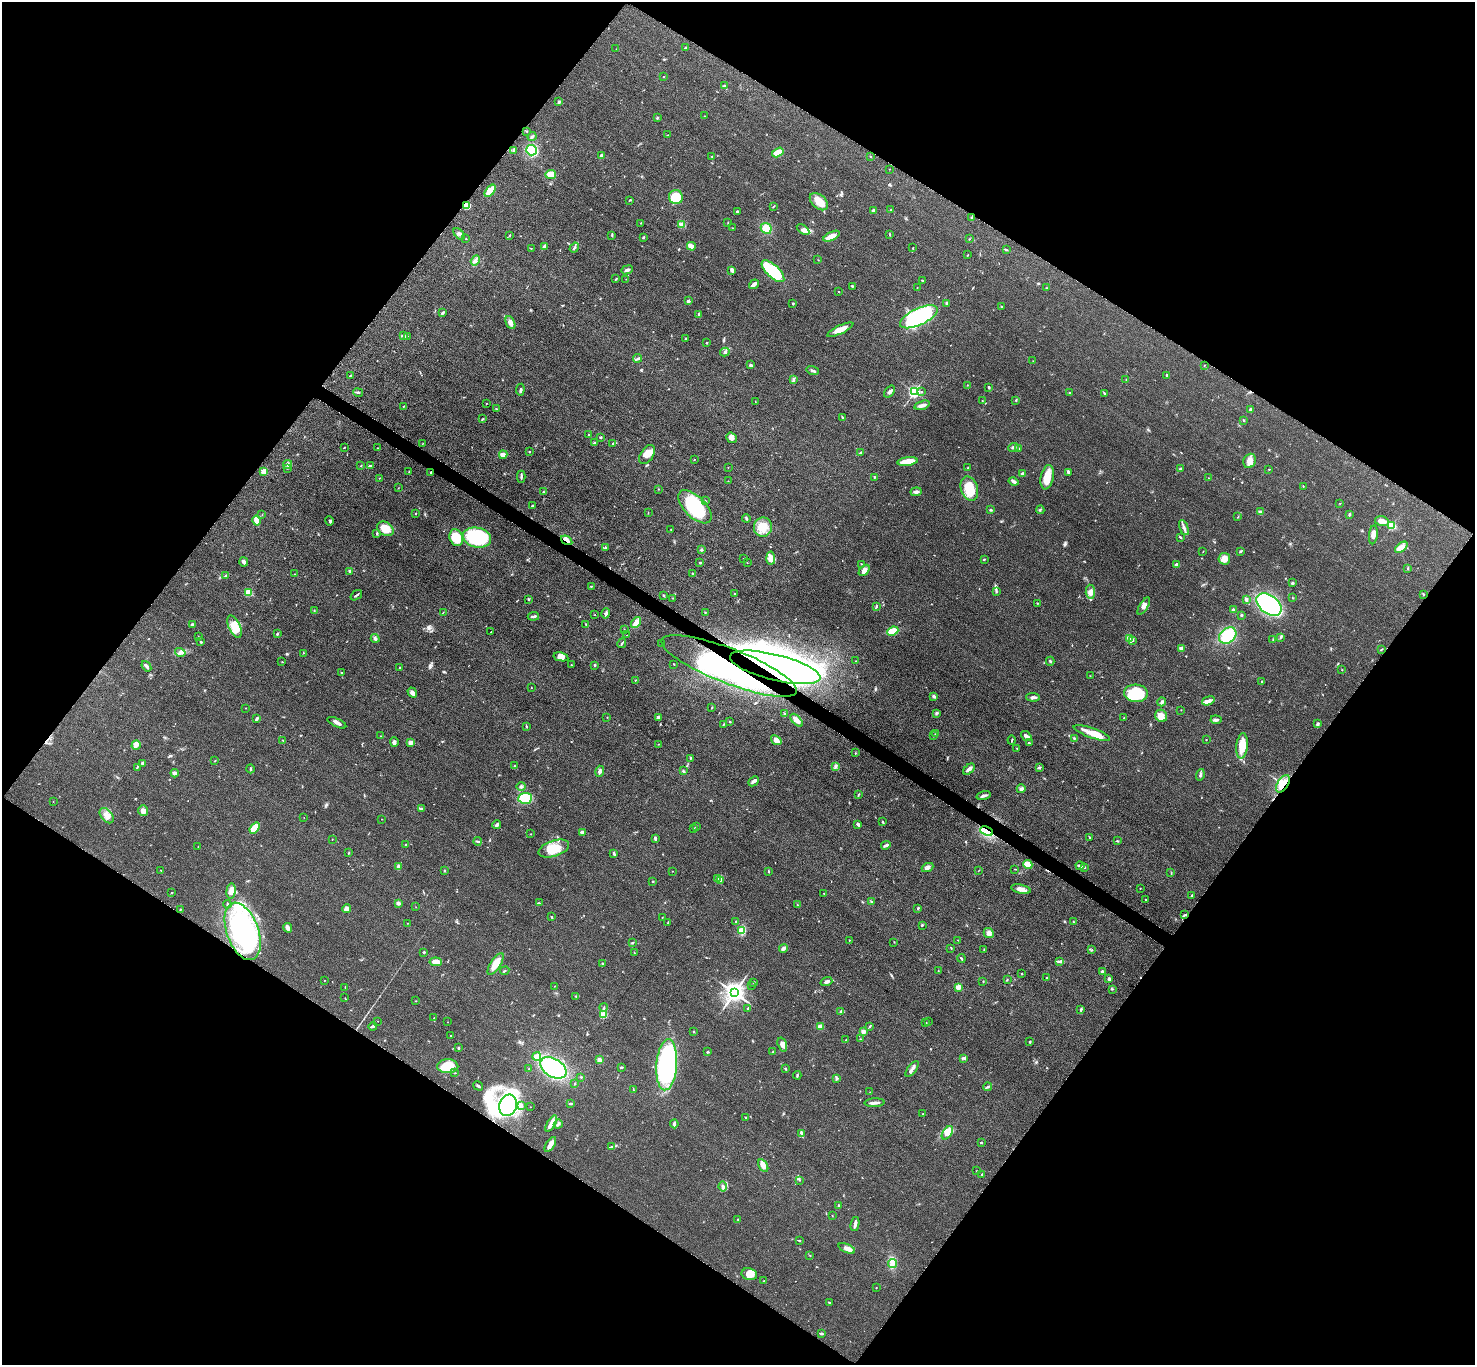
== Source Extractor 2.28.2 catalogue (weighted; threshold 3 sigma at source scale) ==
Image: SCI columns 14-5904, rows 163-5614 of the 5913 x 5919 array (HDU 1 of 3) = the unmasked area's bounding box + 8 px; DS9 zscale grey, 4 x 4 block average (1 PNG px = mean of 4 x 4 image px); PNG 1477 x 1367 px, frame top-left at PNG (2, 2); each listed source drawn as its Kron ellipse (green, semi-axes under 4 px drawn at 4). Shown black and unused: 49% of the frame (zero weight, under 3 of 5 exposures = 1% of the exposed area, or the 3 px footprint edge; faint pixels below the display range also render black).
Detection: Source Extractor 2.28.2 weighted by HDU 2 'WHT'. Background 0.0536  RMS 0.0058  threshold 0.0259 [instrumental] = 3 sigma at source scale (4.5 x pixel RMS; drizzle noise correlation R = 1.50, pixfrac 1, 0.05/0.05 arcsec/px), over >= 5 px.
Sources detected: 571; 4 inside a brighter object's white glare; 1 cosmic-ray / hot-pixel residue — neither listed nor drawn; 5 coinciding with a brighter row at this scale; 27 inside a brighter listed object's ellipse — not listed separately; of the other 534, all 500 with FLUX_AUTO >= 0.866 (the completeness limit of this list) listed and drawn (34 fainter detections not listed), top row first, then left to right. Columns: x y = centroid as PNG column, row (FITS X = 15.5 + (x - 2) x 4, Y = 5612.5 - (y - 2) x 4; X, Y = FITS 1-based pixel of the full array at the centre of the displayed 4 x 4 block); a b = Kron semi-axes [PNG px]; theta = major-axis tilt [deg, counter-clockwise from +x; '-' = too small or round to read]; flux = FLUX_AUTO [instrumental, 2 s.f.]
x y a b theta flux
685 48 3 2 - 1.9
616 49 2 2 - 0.91
664 77 2 2 - 1.8
725 86 4 3 - 5.4
559 102 2 2 - 6.7
705 116 2 2 - 1.4
657 118 3 2 - 3
527 131 2 2 - 1.8
667 135 3 2 - 1.6
532 136 4 2 - 4.9
532 150 5 5 - 130
513 151 4 2 - 3.6
778 152 6 3 31 44
601 155 3 2 - 6.6
712 156 2 2 - 1.9
870 156 2 2 - 1.7
889 169 2 2 - 0.99
551 174 5 4 - 30
490 191 7 3 51 69
676 197 7 7 - 71
630 200 4 2 - 2.6
819 202 10 6 -41 37
467 205 4 4 - 50
773 206 3 2 - 2.2
873 210 4 2 - 4.7
891 210 2 2 - 1.1
737 211 2 2 - 4
972 218 3 2 - 4.7
641 223 2 2 - 1.1
728 223 2 2 - 1.6
682 224 4 3 - 7.6
732 228 2 2 - 1.3
766 228 6 5 - 36
803 230 7 4 -35 14
459 234 7 3 -45 10
890 234 3 2 - 2.9
510 235 3 2 - 1.8
612 235 3 2 - 2.8
831 236 9 4 26 28
643 237 3 2 - 3.7
466 239 2 2 - 1.2
969 239 2 2 - 1.5
544 246 3 2 - 5.6
691 246 4 3 - 29
531 248 2 2 - 1.2
574 248 5 2 - 6.6
913 248 2 2 - 1.8
1006 250 3 2 - 2.8
968 255 2 2 - 1.8
475 260 5 3 - 9.9
818 260 2 2 - 1
627 270 6 3 22 7.8
732 270 3 3 - 9.6
773 271 14 6 -44 260
616 279 4 2 - 2.5
626 279 2 2 - 0.88
922 281 2 2 - 2
754 284 5 2 - 16
852 286 3 2 - 3
917 287 2 2 - 0.87
1046 288 2 2 - 2.3
839 292 2 2 - 1.8
688 301 2 2 - 9.5
793 303 2 2 - 3.4
946 303 3 2 - 5.8
1002 307 2 2 - 1.8
442 313 3 2 - 8.8
699 314 3 2 - 5.8
919 317 20 8 25 460
510 323 7 4 -63 15
840 330 14 4 25 30
404 336 4 2 - 4.6
408 336 2 2 - 0.91
686 338 2 2 - 1.8
707 343 2 2 - 3
725 352 5 3 - 7
638 358 4 2 - 4.7
1033 361 2 2 - 0.99
751 365 3 2 - 7.1
1204 365 2 2 - 1.6
813 371 6 2 -17 7
1167 375 3 2 - 4.1
350 376 3 2 - 3.6
793 379 4 2 - 6.6
1126 379 2 2 - 0.98
967 385 2 2 - 1.2
989 387 3 2 - 4
520 390 6 2 83 5.8
358 392 5 2 - 5.1
889 392 7 3 50 12
914 392 3 2 - 410
921 392 2 2 - 2.4
1070 393 2 2 - 2.1
1105 393 2 2 - 2.4
1015 400 2 2 - 1.9
755 401 2 2 - 1
982 401 2 2 - 0.98
486 403 2 2 - 1.4
922 405 8 3 17 18
403 406 2 2 - 1.6
496 409 3 2 - 1.7
1251 410 3 3 - 8.7
842 417 3 2 - 2.6
483 419 2 2 - 1.8
1243 420 2 2 - 1.7
589 434 2 2 - 2.9
600 437 2 2 - 5
731 438 5 5 - 17
423 443 2 2 - 1.2
594 443 3 2 - 2.7
613 444 3 2 - 4.8
1013 447 6 3 22 7.2
344 448 2 2 - 1.9
377 448 2 2 - 1.6
1019 448 3 2 - 2.7
529 452 2 2 - 2.2
860 453 3 2 - 3.9
647 454 11 6 56 30
503 455 4 3 - 21
694 459 2 2 - 1.6
908 461 10 3 7 74
1250 461 7 6 - 26
288 464 4 4 - 9.3
361 466 2 2 - 1.2
370 466 3 2 - 3.9
728 467 2 2 - 1.1
287 468 3 2 - 3.6
968 468 4 2 - 2.3
1180 469 3 2 - 4.2
1269 469 2 2 - 1.3
263 471 2 2 - 48
409 472 2 2 - 1.2
431 472 2 2 - 2.7
1068 472 3 3 - 8.5
1022 474 3 2 - 3.7
521 477 6 2 89 6.6
874 477 3 2 - 2.4
1047 477 12 6 77 49
379 478 2 2 - 1.2
1209 478 2 2 - 1.1
728 481 2 2 - 1.1
1014 481 5 3 - 9.7
1303 486 2 2 - 1.4
398 488 2 2 - 1.4
658 489 2 2 - 1.4
969 489 12 8 -72 89
543 492 3 2 - 2.2
916 492 5 3 - 12
705 501 2 2 - 1.9
1340 503 2 2 - 0.95
532 505 3 2 - 2.9
695 507 21 10 -45 220
991 510 3 2 - 4.5
1040 510 4 2 - 3.7
1260 512 3 2 - 7.4
648 513 3 2 - 1.4
416 514 2 2 - 2
1349 514 3 2 - 3.8
262 515 2 2 - 1.1
1238 517 2 2 - 1.5
746 518 4 2 - 4
256 520 5 2 - 65
330 521 5 2 - 4.5
1382 521 7 4 -14 31
1392 526 3 2 - 110
763 527 9 9 - 47
1184 528 8 3 -68 11
385 529 9 6 -31 65
671 529 2 2 - 1.2
377 534 3 2 - 2.6
1373 535 9 3 83 16
477 537 14 10 -13 400
1180 537 2 2 - 3
456 538 9 6 -73 83
567 540 6 2 -35 13
606 547 3 2 - 2.2
1401 547 7 4 39 35
701 549 3 2 - 4.1
1203 551 2 2 - 1.3
1240 551 3 2 - 4.3
771 558 6 4 -86 32
743 559 2 2 - 1.9
984 559 2 2 - 2.6
1224 559 6 6 - 25
244 562 4 3 - 10
700 563 2 2 - 3.1
747 563 2 2 - 1.4
861 564 3 2 - 2.4
1176 564 3 2 - 4.8
1408 568 3 2 - 2.1
864 570 6 4 47 16
350 572 3 2 - 9.1
692 573 2 2 - 1.8
295 574 2 2 - 1.1
225 576 4 2 - 3
1292 583 4 2 - 4.1
591 586 2 2 - 2.1
996 591 2 2 - 1.3
1090 592 7 4 -85 16
248 593 2 2 - 130
734 594 2 2 - 1.5
1423 594 2 2 - 1.3
356 595 6 2 36 5.2
663 595 3 2 - 2.7
673 598 2 2 - 0.99
1292 598 2 2 - 1.6
1246 599 4 2 - 4.6
528 600 2 2 - 1.7
1037 603 2 2 - 2
1269 604 14 9 -36 500
1144 606 10 3 59 16
876 607 4 2 - 3.7
1233 610 3 2 - 4.2
314 611 2 2 - 1.5
443 612 3 2 - 1.2
705 612 3 2 - 2.2
606 613 5 4 - 8
595 615 2 2 - 1.1
1241 615 2 2 - 2.9
533 616 5 2 - 6
636 623 6 3 54 35
192 625 3 2 - 9
586 625 2 2 - 0.94
234 627 12 6 -65 56
624 629 2 2 - 0.92
893 631 6 4 22 53
491 632 2 2 - 1.1
277 634 3 2 - 3.5
627 635 2 2 - 1
198 636 2 2 - 1.2
1228 636 9 7 39 110
1281 637 2 2 - 2.3
375 638 4 3 - 6
1130 638 3 3 - 6.6
1273 639 2 2 - 1.3
1133 640 3 2 - 3.5
201 642 3 2 - 3.4
622 643 5 2 - 4
661 644 2 2 - 0.95
1181 648 4 2 - 7.8
1381 649 3 2 - 2.1
180 652 5 4 - 11
303 653 2 2 - 1.3
561 657 7 4 -13 17
856 661 2 2 - 1.1
1050 661 4 2 - 4.1
282 662 2 2 - 1.5
674 664 2 2 - 1.5
571 665 2 2 - 1.9
594 665 3 2 - 3.4
146 666 6 2 -50 10
729 666 72 17 -21 1000
775 667 46 13 -14 4800
399 668 2 2 - 2.4
1342 670 2 2 - 1.1
341 672 2 2 - 2.1
1090 676 2 2 - 0.9
635 680 2 2 - 1.7
1262 682 2 2 - 1.9
531 688 2 2 - 0.96
412 692 5 4 - 11
1136 693 12 8 -3 140
934 696 3 2 - 7.7
1033 697 7 2 -2 7.8
1208 701 6 3 18 18
1162 702 4 3 - 6.9
246 708 2 2 - 0.87
712 708 3 2 - 2
1181 710 2 2 - 1.1
936 713 3 2 - 4
784 714 3 2 - 3.1
1161 716 6 5 - 19
607 717 2 2 - 1.2
658 717 4 3 - 12
1124 718 2 2 - 2.3
257 719 4 2 - 6.4
797 720 8 3 -46 17
1216 720 5 3 - 7.7
730 722 3 2 - 2.4
337 723 10 3 -25 14
1318 723 2 2 - 3.9
723 724 3 2 - 2.4
526 726 3 2 - 2.8
1092 733 19 5 -19 47
935 734 2 2 - 1.5
933 735 2 2 - 1.6
381 736 2 2 - 0.92
1026 736 6 2 -38 15
1074 738 2 2 - 3.2
283 740 2 2 - 1.2
776 740 6 3 -38 30
1012 740 4 2 - 2.6
1206 740 2 2 - 1.2
394 742 5 3 - 9.8
411 743 4 3 - 15
1029 743 3 2 - 3.4
658 744 2 2 - 1.1
136 745 5 4 - 11
1242 746 12 5 84 66
1017 748 2 2 - 1.7
855 753 2 2 - 2.3
690 758 2 2 - 1.6
215 761 2 2 - 1.8
142 763 3 3 - 5.5
514 766 2 2 - 1.3
835 766 3 3 - 6.3
137 767 3 2 - 2.8
1039 768 3 2 - 4.3
251 769 4 2 - 3.9
969 769 7 3 44 20
600 771 6 3 75 11
683 771 3 2 - 4
175 773 4 3 - 8.4
1200 775 6 3 74 7.1
753 781 6 3 42 9.3
1283 784 10 5 56 54
521 786 4 3 - 6
1021 789 4 2 - 10
858 795 3 2 - 2.5
984 795 7 2 16 9.4
525 798 7 5 5 94
53 801 2 2 - 1.1
421 809 3 2 - 4.6
143 811 5 4 - 17
107 816 9 5 -50 21
304 818 2 2 - 1.1
381 819 2 2 - 1.2
883 822 2 2 - 5.1
858 824 4 2 - 6.8
497 825 4 3 - 8.9
696 827 3 2 - 2.8
255 828 6 4 52 38
694 828 2 2 - 1.1
987 831 7 3 -22 21
582 832 3 2 - 12
531 834 2 2 - 1.3
1089 837 2 2 - 2
655 838 3 2 - 5.8
332 839 2 2 - 1
478 841 4 2 - 4.4
1117 841 4 2 - 2.9
405 844 2 2 - 1.7
886 845 5 2 - 10
198 846 2 2 - 1.3
554 849 16 8 19 68
349 853 2 2 - 1.5
614 854 3 2 - 5.9
1028 864 4 3 - 45
1080 866 4 3 - 8.7
398 867 3 2 - 13
1084 867 2 2 - 1.9
928 868 6 2 26 8.2
1015 869 2 2 - 1.6
161 870 2 2 - 1.1
979 870 2 2 - 1.2
444 871 2 2 - 2.4
672 871 2 2 - 0.89
768 871 4 2 - 2.1
1171 873 2 2 - 1.2
718 879 2 2 - 3
653 881 2 2 - 2.2
720 881 2 2 - 2.5
1140 888 2 2 - 1.3
1021 889 10 4 -13 19
231 891 7 4 83 33
171 893 2 2 - 2.7
824 893 2 2 - 1.7
1192 895 2 2 - 2.2
1146 900 2 2 - 1.9
871 902 3 2 - 4.4
398 903 2 2 - 31
539 903 3 2 - 3.2
227 904 4 2 - 4.2
797 905 2 2 - 2.5
416 907 2 2 - 0.94
918 908 3 2 - 3.8
180 909 2 2 - 1.6
347 909 4 4 - 13
1185 915 4 2 - 3.7
551 917 3 2 - 2.6
662 917 2 2 - 1.1
735 921 2 2 - 1.2
668 922 3 2 - 1.9
1073 922 2 2 - 1.5
407 923 2 2 - 1.1
922 925 3 2 - 2.7
288 928 5 3 - 12
741 930 3 3 - 52
243 931 30 16 -70 540
989 933 5 4 - 14
849 940 2 2 - 1.2
958 940 2 2 - 1.1
894 942 2 2 - 1.8
632 943 3 2 - 2.2
783 948 4 3 - 8.4
951 948 3 2 - 2.3
984 950 3 2 - 2.4
1092 950 2 2 - 1.9
424 952 2 2 - 3.1
634 953 2 2 - 1.5
961 958 4 2 - 3.8
1060 961 3 2 - 2.2
436 962 6 3 -6 33
496 964 12 5 57 40
603 964 3 2 - 4.5
505 971 5 2 - 2.8
938 971 2 2 - 1.3
1102 971 2 2 - 9.4
1021 974 2 2 - 2.1
1047 977 2 2 - 1.6
1007 979 2 2 - 1.2
1109 979 3 2 - 7.9
324 980 2 2 - 1.2
983 981 2 2 - 2.5
754 982 2 2 - 1.7
826 982 6 2 19 11
752 985 2 2 - 1.2
554 986 2 2 - 0.9
345 987 2 2 - 1.1
958 987 2 2 - 58
1112 989 2 2 - 1.5
734 993 3 3 - 2600
576 996 3 2 - 1.6
345 998 2 2 - 1.1
416 1001 2 2 - 1.5
604 1007 4 2 - 3
748 1008 2 2 - 1.8
1081 1009 4 2 - 4.8
841 1012 2 2 - 4.2
603 1015 2 2 - 150
434 1018 2 2 - 2.7
377 1021 2 2 - 0.9
929 1021 2 2 - 1.4
447 1022 2 2 - 0.88
926 1023 2 2 - 2
373 1026 4 2 - 6.8
870 1026 3 2 - 3.9
820 1027 2 2 - 50
693 1031 2 2 - 1.8
863 1031 2 2 - 36
451 1036 2 2 - 1
860 1039 2 2 - 1.3
846 1040 2 2 - 3
1030 1042 3 2 - 2.4
782 1045 7 4 -71 18
458 1048 3 2 - 2.6
707 1052 3 2 - 3.6
773 1052 2 2 - 1.6
537 1056 4 3 - 19
964 1058 4 3 - 5.7
600 1060 4 3 - 12
667 1065 26 10 86 630
448 1066 10 7 0 81
621 1067 3 2 - 3.6
553 1068 14 9 -32 310
529 1069 3 2 - 1.3
785 1069 3 2 - 3.1
912 1069 9 2 52 11
455 1073 2 2 - 1.6
797 1075 4 2 - 3.3
581 1077 2 2 - 1.5
837 1078 3 2 - 4
575 1084 3 2 - 2.3
478 1086 5 2 - 5.6
988 1087 4 2 - 4.5
633 1090 2 2 - 2.1
870 1092 2 2 - 1.3
875 1103 10 2 2 16
571 1104 4 2 - 4.5
508 1105 11 8 75 650
521 1105 3 2 - 4.5
530 1107 2 2 - 1.1
923 1114 2 2 - 1.8
746 1118 2 2 - 2.6
551 1124 9 3 59 27
558 1124 4 2 - 7
674 1124 4 2 - 5.6
802 1133 3 3 - 6.1
947 1133 7 4 55 40
981 1143 2 2 - 7.6
550 1144 8 4 58 19
612 1147 4 3 - 6.2
763 1165 7 4 -58 25
977 1171 2 2 - 1.7
982 1174 2 2 - 1.9
799 1180 2 2 - 1.6
723 1187 5 3 - 9.6
838 1205 2 2 - 2.6
832 1216 2 2 - 1.2
738 1219 2 2 - 1.9
855 1224 7 2 78 13
800 1240 2 2 - 1.7
847 1248 9 4 -23 17
810 1256 2 2 - 1.2
893 1263 4 2 - 5.2
749 1274 8 6 -13 25
764 1281 2 2 - 1.2
876 1288 2 2 - 0.87
829 1302 2 2 - 3.1
821 1334 4 2 - 4.6
Overlapping masked pixels (flux is a lower limit): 8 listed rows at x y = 467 205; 431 472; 567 540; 729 666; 775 667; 1283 784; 987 831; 243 931
Diffuse or blended objects may show on this block-average render without a row.